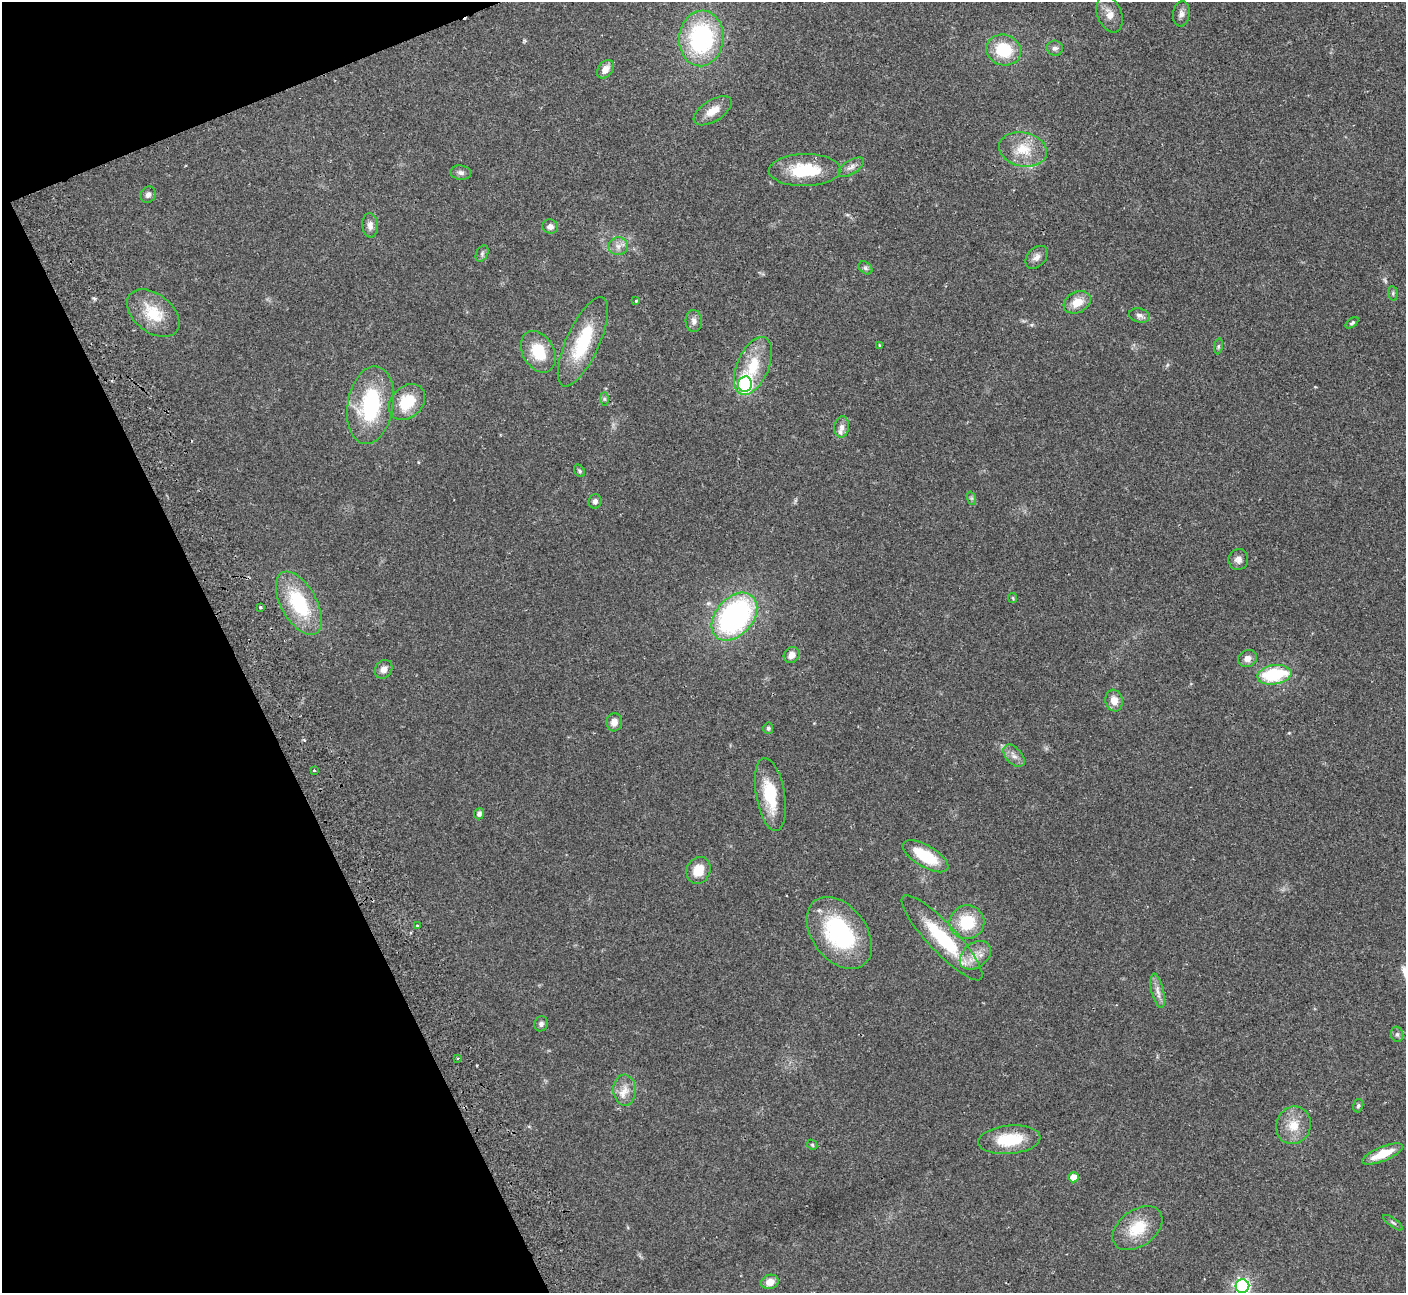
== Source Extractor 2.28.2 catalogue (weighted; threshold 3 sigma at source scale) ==
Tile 5 of 4 x 4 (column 1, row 2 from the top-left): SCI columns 54-1457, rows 2766-4056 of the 5725 x 5660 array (HDU 1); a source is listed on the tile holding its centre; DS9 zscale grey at full resolution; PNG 1408 x 1295 px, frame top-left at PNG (2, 2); each listed source drawn as its Kron ellipse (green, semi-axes under 4 px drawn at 4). Shown black and unused: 20% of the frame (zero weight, under 2 of 3 exposures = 3% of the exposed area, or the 3 px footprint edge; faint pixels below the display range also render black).
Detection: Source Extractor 2.28.2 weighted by HDU 2 'WHT'; one run over the whole footprint, this tile lists its part. Background 0.103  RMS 0.0083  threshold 0.0371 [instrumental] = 3 sigma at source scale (4.5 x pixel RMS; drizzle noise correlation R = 1.50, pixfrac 1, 0.05/0.05 arcsec/px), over >= 5 px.
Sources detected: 79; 2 too faint to see at this stretch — neither listed nor drawn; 1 inside a brighter listed object's ellipse — not listed separately; the other 76 listed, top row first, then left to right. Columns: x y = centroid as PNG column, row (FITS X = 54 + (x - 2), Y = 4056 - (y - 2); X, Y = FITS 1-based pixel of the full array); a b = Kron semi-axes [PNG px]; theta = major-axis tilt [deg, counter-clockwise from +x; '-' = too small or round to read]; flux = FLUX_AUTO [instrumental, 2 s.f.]
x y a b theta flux
1109 14 19 12 -70 8.2
1181 14 12 8 82 3.7
701 38 28 22 85 100
1055 48 8 7 - 2.8
1004 50 17 15 -16 32
605 69 10 7 53 6.3
713 111 21 10 32 10
1023 149 24 17 -11 20
851 167 15 7 32 4.2
805 170 36 16 1 36
461 173 10 7 -8 2.8
148 195 8 7 - 3
370 225 12 7 -86 5.1
550 227 8 7 - 3.6
618 246 10 9 - 5
482 254 9 5 64 2
1036 257 13 9 47 4.5
865 268 8 5 -39 1.9
1393 293 7 5 -84 1.5
636 301 3 3 - 1.4
1077 302 14 10 29 12
153 313 30 19 -38 26
1139 315 10 7 -14 3.3
694 321 11 8 -87 4.1
1352 323 7 4 37 1.4
583 342 49 16 65 49
880 345 4 3 - 0.8
1218 346 8 4 81 1.3
538 352 22 15 -60 25
753 366 31 16 67 29
745 384 8 7 - 160
604 399 6 4 -89 1.4
407 402 20 15 44 27
370 405 39 23 80 71
842 427 10 7 83 4.1
579 471 7 5 -56 1.3
971 498 7 4 -71 1.4
595 501 7 6 - 2.5
1238 559 10 10 - 4.1
1013 598 5 4 - 0.94
299 603 35 17 -61 55
260 607 3 3 - 2.2
734 617 27 18 48 190
792 655 8 7 - 5.7
1247 658 10 8 27 4.8
384 669 10 8 55 4.7
1274 675 17 9 9 45
1114 701 11 8 -79 8.8
614 722 9 8 - 5.6
768 728 6 5 - 1.7
1014 756 13 8 -47 4.7
314 770 3 2 - 1.4
770 794 37 14 -80 33
479 814 5 5 - 2.9
925 856 26 10 -31 31
698 870 14 12 65 14
967 922 17 16 - 30
417 926 3 3 - 2
839 933 40 27 -53 80
942 938 57 14 -47 54
975 955 17 12 38 11
1158 991 17 6 -77 5.3
541 1024 7 6 - 2.5
1397 1034 8 6 -75 2.2
458 1058 4 3 - 0.88
625 1090 15 11 -87 9.2
1358 1106 7 5 74 1.4
1293 1125 19 17 69 15
1009 1140 31 14 6 32
812 1145 5 4 - 1.1
1382 1154 22 7 22 18
1073 1177 5 5 - 11
1393 1223 11 4 -36 1.8
1137 1228 28 18 37 26
770 1282 9 7 18 7.8
1242 1286 7 7 - 230
Isophote crosses this tile's border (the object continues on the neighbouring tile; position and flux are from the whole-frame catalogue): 1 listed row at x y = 1242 1286
Unlisted compact peaks at least as high as the median listed source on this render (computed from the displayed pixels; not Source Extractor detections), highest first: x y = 95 299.